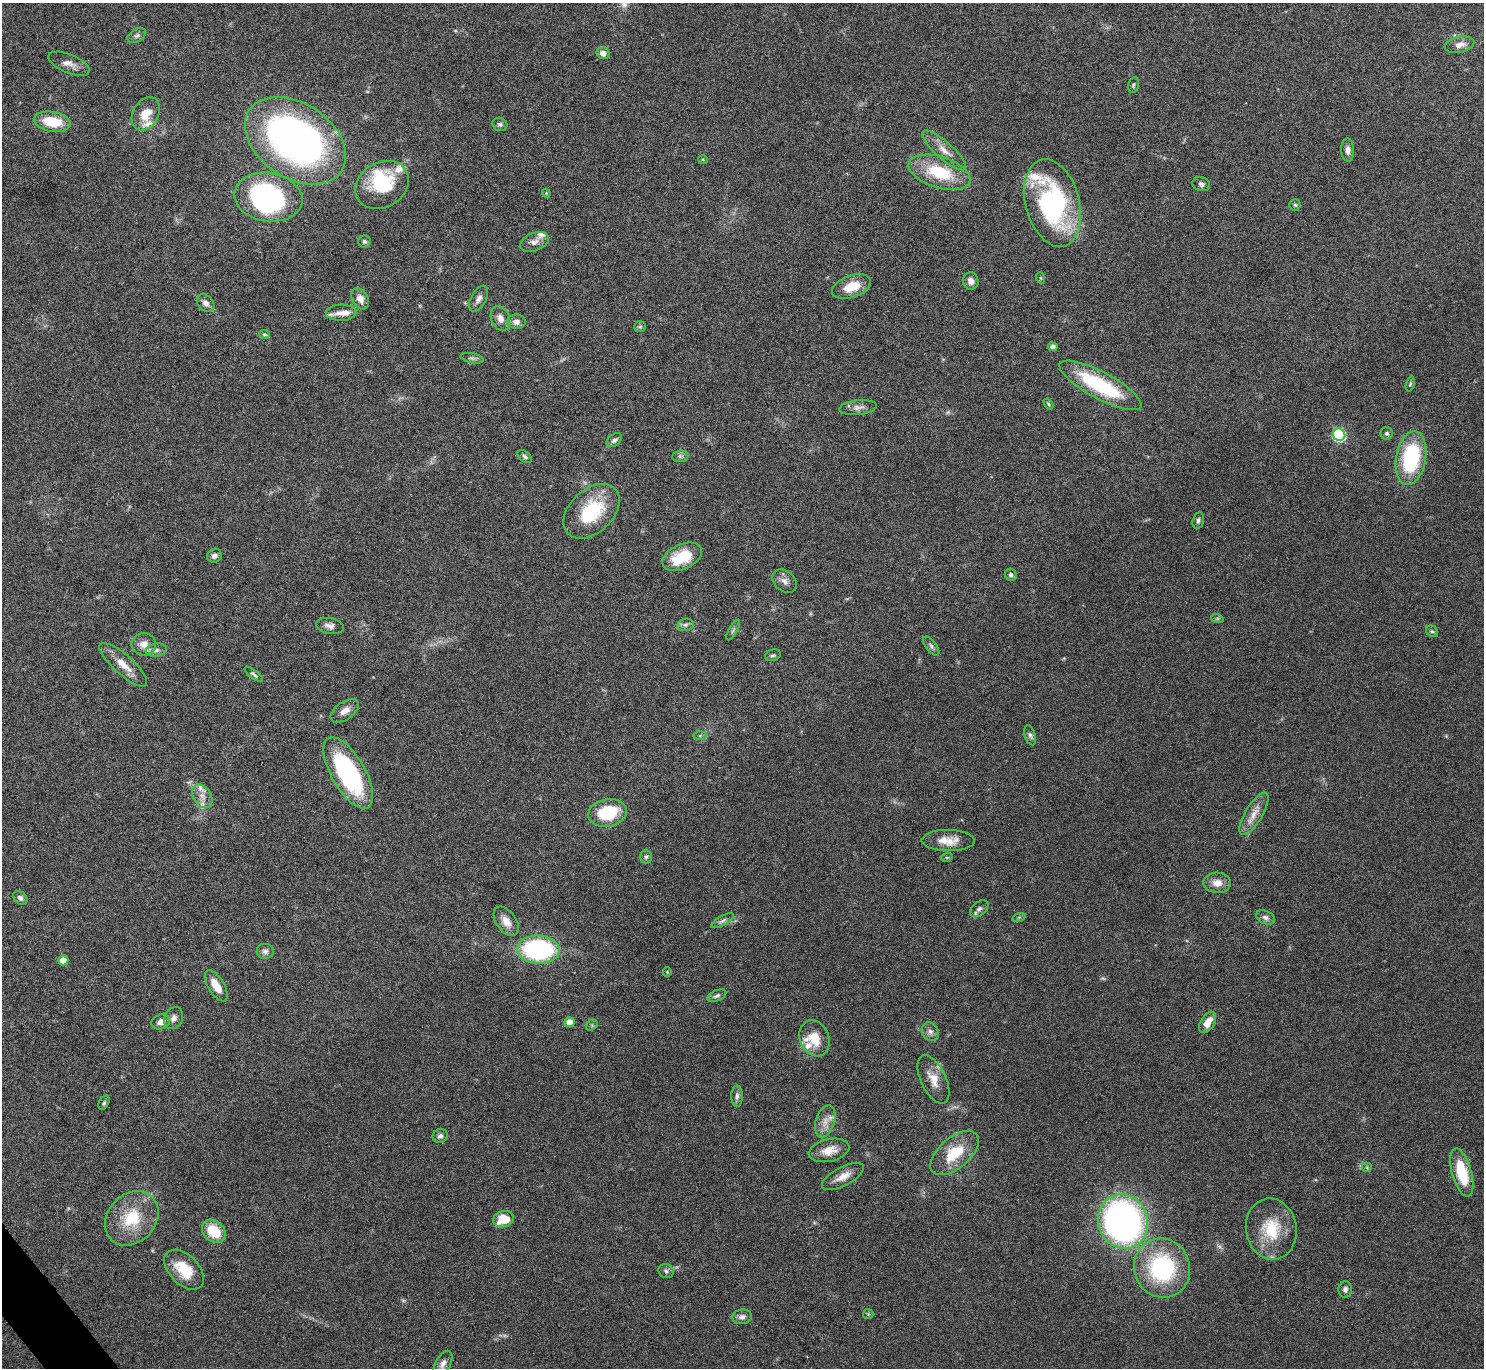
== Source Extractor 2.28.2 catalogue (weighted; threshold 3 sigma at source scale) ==
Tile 7 of 4 x 4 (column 3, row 2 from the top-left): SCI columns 2963-4444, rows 2893-4258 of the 5928 x 5923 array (HDU 1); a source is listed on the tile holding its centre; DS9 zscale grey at full resolution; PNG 1486 x 1370 px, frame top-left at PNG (2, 3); each listed source drawn as its Kron ellipse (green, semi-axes under 4 px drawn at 4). Shown black and unused: <1% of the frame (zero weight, under 4 of 8 exposures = <1% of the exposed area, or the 3 px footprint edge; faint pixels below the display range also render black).
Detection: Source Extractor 2.28.2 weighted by HDU 2 'WHT'; one run over the whole footprint, this tile lists its part. Background 0.0656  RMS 0.005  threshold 0.0205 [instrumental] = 3 sigma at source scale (4.09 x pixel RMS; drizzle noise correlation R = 1.36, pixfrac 0.8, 0.05/0.05 arcsec/px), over >= 5 px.
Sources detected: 127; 2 too faint to see at this stretch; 2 inside a brighter object's white glare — neither listed nor drawn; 10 inside a brighter listed object's ellipse — not listed separately; the other 113 listed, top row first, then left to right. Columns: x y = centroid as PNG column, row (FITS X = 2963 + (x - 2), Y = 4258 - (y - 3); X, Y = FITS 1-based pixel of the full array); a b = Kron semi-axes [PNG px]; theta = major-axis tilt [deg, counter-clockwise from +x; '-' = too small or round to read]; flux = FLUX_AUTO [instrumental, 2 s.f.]
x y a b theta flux
137 36 10 6 30 1.5
1460 45 15 8 13 3.6
603 53 6 6 - 2.9
69 64 22 9 -22 4.1
1133 85 8 5 76 0.83
146 114 18 13 61 7.8
52 122 18 10 -10 14
500 124 8 6 -27 1.2
295 141 55 37 -34 210
944 150 28 8 -42 5.7
1348 150 11 6 -88 2.4
703 160 5 3 - 0.39
940 172 32 15 -18 24
1201 184 9 7 -19 1.5
382 185 28 22 32 28
546 193 4 3 - 0.41
268 197 34 24 -9 100
1052 203 45 27 -75 82
1295 205 6 5 - 0.83
365 241 6 6 - 1.1
534 242 15 9 22 3
1041 278 6 3 -71 0.48
971 281 8 8 - 2.7
851 287 20 11 19 10
360 299 11 8 -61 3.8
479 299 14 7 60 2.6
206 303 10 7 -45 2.3
341 313 15 8 2 3.4
500 318 13 9 -66 3.6
516 322 9 7 -1 2.9
640 327 6 5 - 0.84
264 334 5 4 - 0.64
1053 347 5 4 - 2
472 358 12 5 -11 1.3
1410 384 7 4 76 0.73
1100 385 46 13 -28 42
1048 404 6 3 -54 0.59
858 407 19 7 6 3
1387 433 6 6 - 0.99
1339 435 6 6 - 61
614 440 9 5 37 1.6
525 456 8 5 -39 1.1
680 456 8 5 7 1.1
1411 458 27 15 80 41
591 511 32 21 43 29
1198 520 8 5 76 1.1
214 556 7 7 - 1.7
682 557 21 12 24 16
1011 575 6 5 - 1.4
785 581 14 10 -40 2.8
1217 618 6 4 -18 0.64
685 625 8 6 14 1.3
330 626 14 8 -10 2.7
733 630 11 3 60 0.99
1432 631 6 5 - 0.9
144 644 12 11 - 4.5
931 646 11 5 -53 1.3
156 650 10 6 8 1.8
773 655 8 5 19 1
123 665 31 9 -42 7.3
254 674 11 4 -38 0.97
345 711 16 9 35 3.7
1030 735 10 5 -73 1.4
700 736 6 4 2 0.79
348 773 40 17 -60 71
202 796 13 8 -58 3.9
608 813 19 13 11 23
1254 814 24 8 59 5.8
948 841 26 10 0 7
646 857 6 5 - 1
947 857 6 3 18 0.47
1217 883 14 10 -4 4.7
20 898 8 6 -44 1.4
979 909 10 6 38 1.6
1019 917 7 4 19 0.68
1265 917 10 6 -23 1.8
506 921 17 9 -54 4.8
723 921 12 5 29 1.6
538 950 21 14 -2 72
265 952 9 8 - 2
63 960 5 5 - 6
667 972 5 4 - 0.51
216 986 17 8 -59 7
717 996 10 5 21 1.3
174 1018 11 9 62 2.6
161 1022 9 7 22 3.3
570 1022 5 5 - 5.2
1208 1022 12 7 58 5.5
592 1025 6 5 - 0.74
930 1032 10 8 -58 2
814 1038 18 14 -66 9.7
933 1079 26 12 -65 6.9
737 1096 10 6 90 1.6
104 1103 7 5 63 0.82
825 1121 16 9 72 4.5
440 1136 7 7 - 1.7
829 1150 20 11 13 6.6
955 1153 29 15 40 16
1367 1167 5 5 - 0.6
1462 1173 25 10 -74 18
843 1176 23 9 28 5.2
132 1218 30 24 48 20
503 1219 10 8 15 12
1123 1222 27 24 -67 190
1271 1229 31 25 -82 20
214 1231 13 10 -42 13
1162 1268 30 28 -69 53
184 1270 24 14 -45 14
666 1271 8 6 -29 1.5
1345 1289 8 6 86 1.6
868 1314 5 5 - 0.61
742 1317 10 7 6 2.3
443 1364 14 7 61 2.4